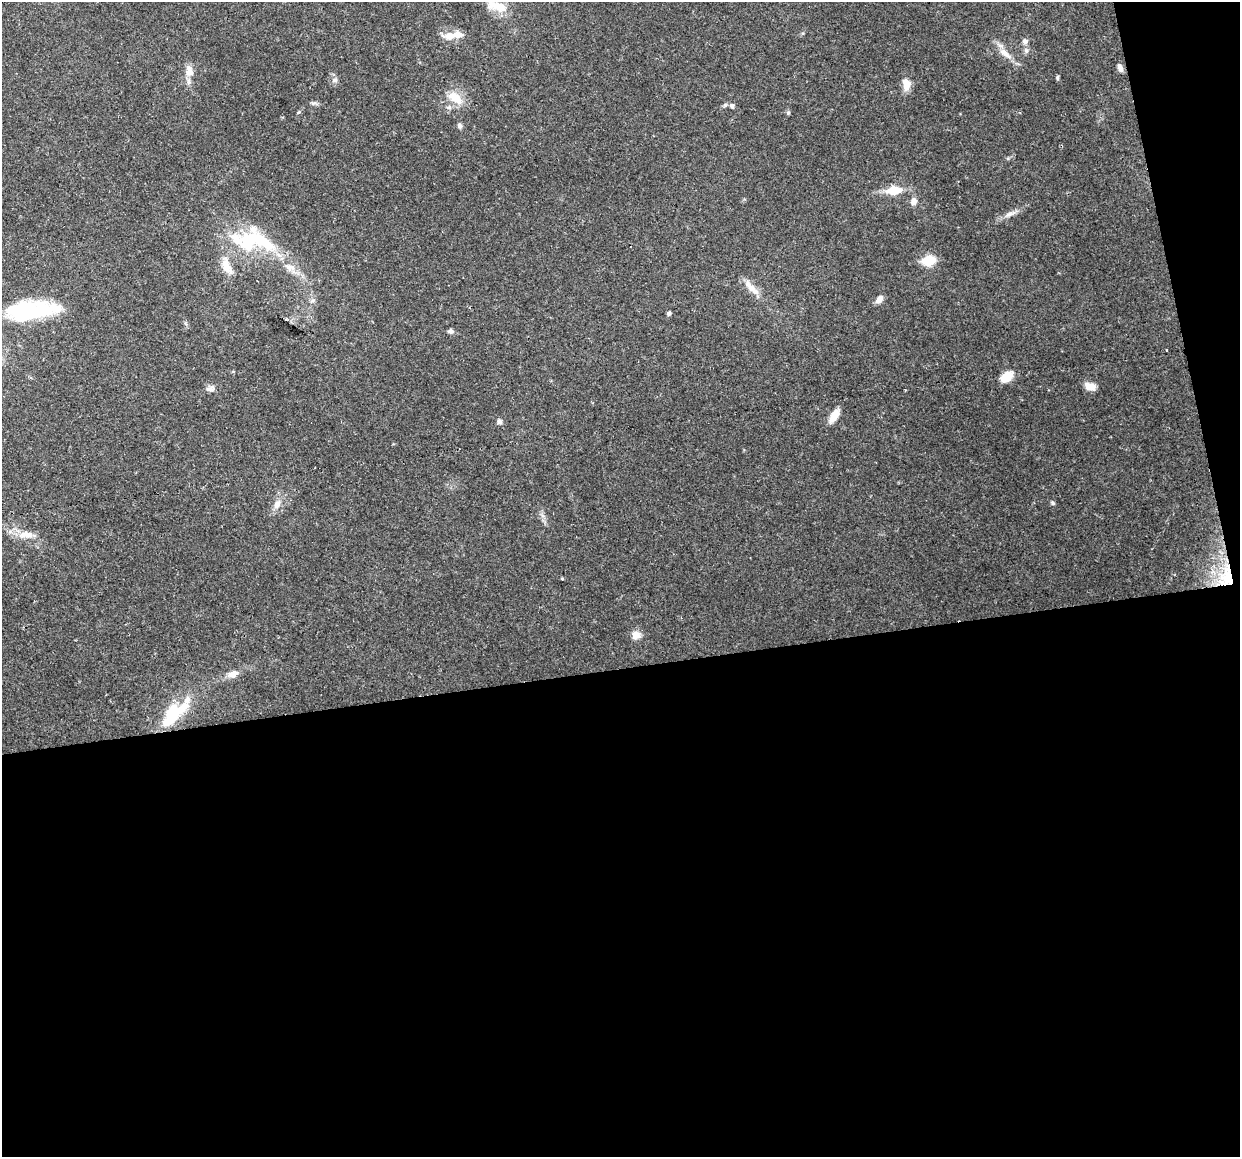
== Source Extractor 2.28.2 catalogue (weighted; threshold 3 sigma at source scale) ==
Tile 16 of 4 x 4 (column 4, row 4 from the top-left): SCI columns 3713-4950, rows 82-1236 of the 4950 x 4733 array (HDU 1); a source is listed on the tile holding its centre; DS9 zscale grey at full resolution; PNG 1242 x 1159 px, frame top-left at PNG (2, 2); no overlay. Shown black and unused: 45% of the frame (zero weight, under 2 of 3 exposures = <1% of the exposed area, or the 3 px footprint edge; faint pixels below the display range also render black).
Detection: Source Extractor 2.28.2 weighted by HDU 2 'WHT'; one run over the whole footprint, this tile lists its part. Background 0.15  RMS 0.0064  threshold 0.0286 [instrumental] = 3 sigma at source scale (4.5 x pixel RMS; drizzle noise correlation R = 1.50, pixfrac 1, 0.0396/0.0396 arcsec/px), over >= 5 px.
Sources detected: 50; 5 inside a brighter object's white glare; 1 cosmic-ray / hot-pixel residue — not listed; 4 inside a brighter listed object's ellipse — not listed separately; the other 40 listed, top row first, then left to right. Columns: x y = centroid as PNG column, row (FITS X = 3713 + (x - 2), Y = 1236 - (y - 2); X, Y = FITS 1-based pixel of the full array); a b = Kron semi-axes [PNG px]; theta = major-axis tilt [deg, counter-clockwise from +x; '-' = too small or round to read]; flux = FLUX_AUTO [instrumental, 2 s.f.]
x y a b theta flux
499 7 26 13 -9 12
450 36 16 9 2 7.3
1025 41 8 6 -28 2
1026 51 7 4 -1 1.2
1005 53 19 8 -43 6.3
1120 68 10 5 -68 2.8
189 71 16 11 -77 5.8
1057 78 6 4 -89 0.83
335 80 7 6 - 1.6
906 84 14 10 -72 6.2
456 98 23 11 -35 11
314 103 8 4 14 1.3
732 106 7 6 - 1.6
788 113 5 5 - 0.9
460 125 7 6 - 1.5
894 190 18 10 5 12
914 201 9 8 - 3
1010 214 18 6 16 3.7
259 240 52 15 -25 36
929 260 14 10 10 13
226 266 24 11 -71 9.8
290 267 17 8 -15 5.5
750 288 23 8 -56 6.6
879 299 10 6 52 3.7
43 310 47 20 0 36
669 313 5 5 - 1.2
286 319 3 3 - 11
451 331 7 6 - 1.8
1006 377 9 7 45 16
1090 386 12 7 -22 6.2
210 389 13 8 3 2.7
834 416 17 8 58 6.6
499 421 7 6 - 1.6
1053 503 6 5 - 1
277 504 12 9 62 4.6
26 535 21 9 -1 7.7
1226 577 35 21 82 27
636 635 12 11 - 4.6
233 674 15 8 19 5.2
172 713 29 19 33 26
Overlapping masked pixels (flux is a lower limit): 1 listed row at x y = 1226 577